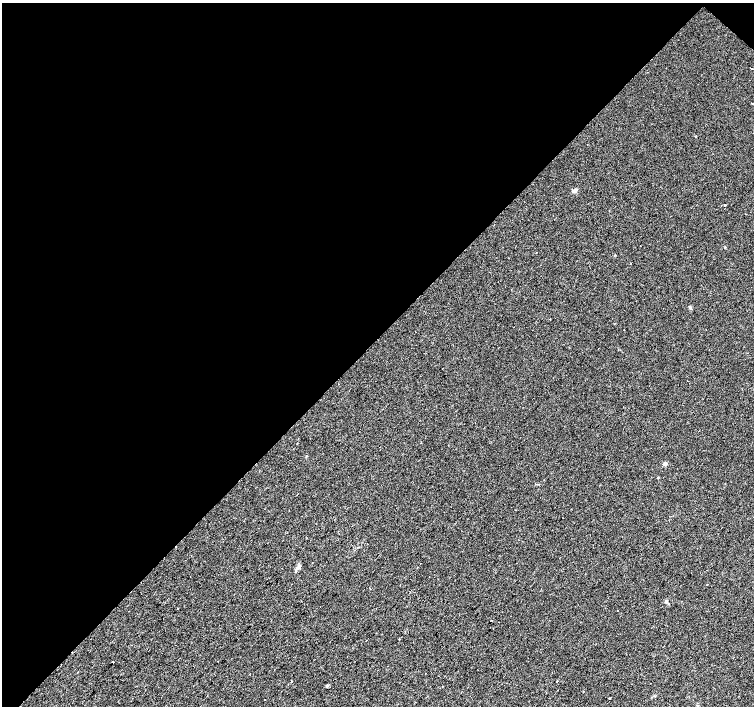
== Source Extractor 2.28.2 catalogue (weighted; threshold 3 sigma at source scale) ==
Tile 2 of 4 x 4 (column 2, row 1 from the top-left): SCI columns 1508-3011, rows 4455-5862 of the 6019 x 6023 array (HDU 1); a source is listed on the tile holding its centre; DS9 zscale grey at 2 x 2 block average (1 PNG px = mean of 2 x 2 image px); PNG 756 x 708 px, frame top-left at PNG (2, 3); no overlay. Shown black and unused: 48% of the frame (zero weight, under 2 of 3 exposures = <1% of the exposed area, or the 3 px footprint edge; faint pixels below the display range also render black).
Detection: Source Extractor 2.28.2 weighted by HDU 2 'WHT'; one run over the whole footprint, this tile lists its part. Background 0.0279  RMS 0.0059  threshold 0.0267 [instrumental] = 3 sigma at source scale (4.5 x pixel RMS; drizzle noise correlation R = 1.50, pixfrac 1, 0.0396/0.0396 arcsec/px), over >= 5 px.
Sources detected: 24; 8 cosmic-ray / hot-pixel residue — not listed; the other 16 listed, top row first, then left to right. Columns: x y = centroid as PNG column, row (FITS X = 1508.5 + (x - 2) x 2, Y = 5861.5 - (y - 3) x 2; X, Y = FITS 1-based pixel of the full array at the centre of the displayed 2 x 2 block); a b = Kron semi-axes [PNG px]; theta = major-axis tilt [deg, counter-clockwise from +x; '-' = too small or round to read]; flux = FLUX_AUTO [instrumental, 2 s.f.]
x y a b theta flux
752 68 2 2 - 1.3
752 103 2 2 - 2.5
587 145 2 2 - 0.62
575 190 7 4 30 3.4
725 205 2 2 - 18
550 319 2 2 - 5.1
665 463 3 3 - 6
298 568 7 4 42 4.6
666 601 4 4 - 2.3
177 609 2 2 - 1.3
492 621 2 2 - 0.75
399 639 2 2 - 18
113 662 2 2 - 4.1
291 681 2 2 - 3.4
327 685 4 3 - 1.5
443 686 2 2 - 0.51
Diffuse or blended objects may show on this block-average render without a row.